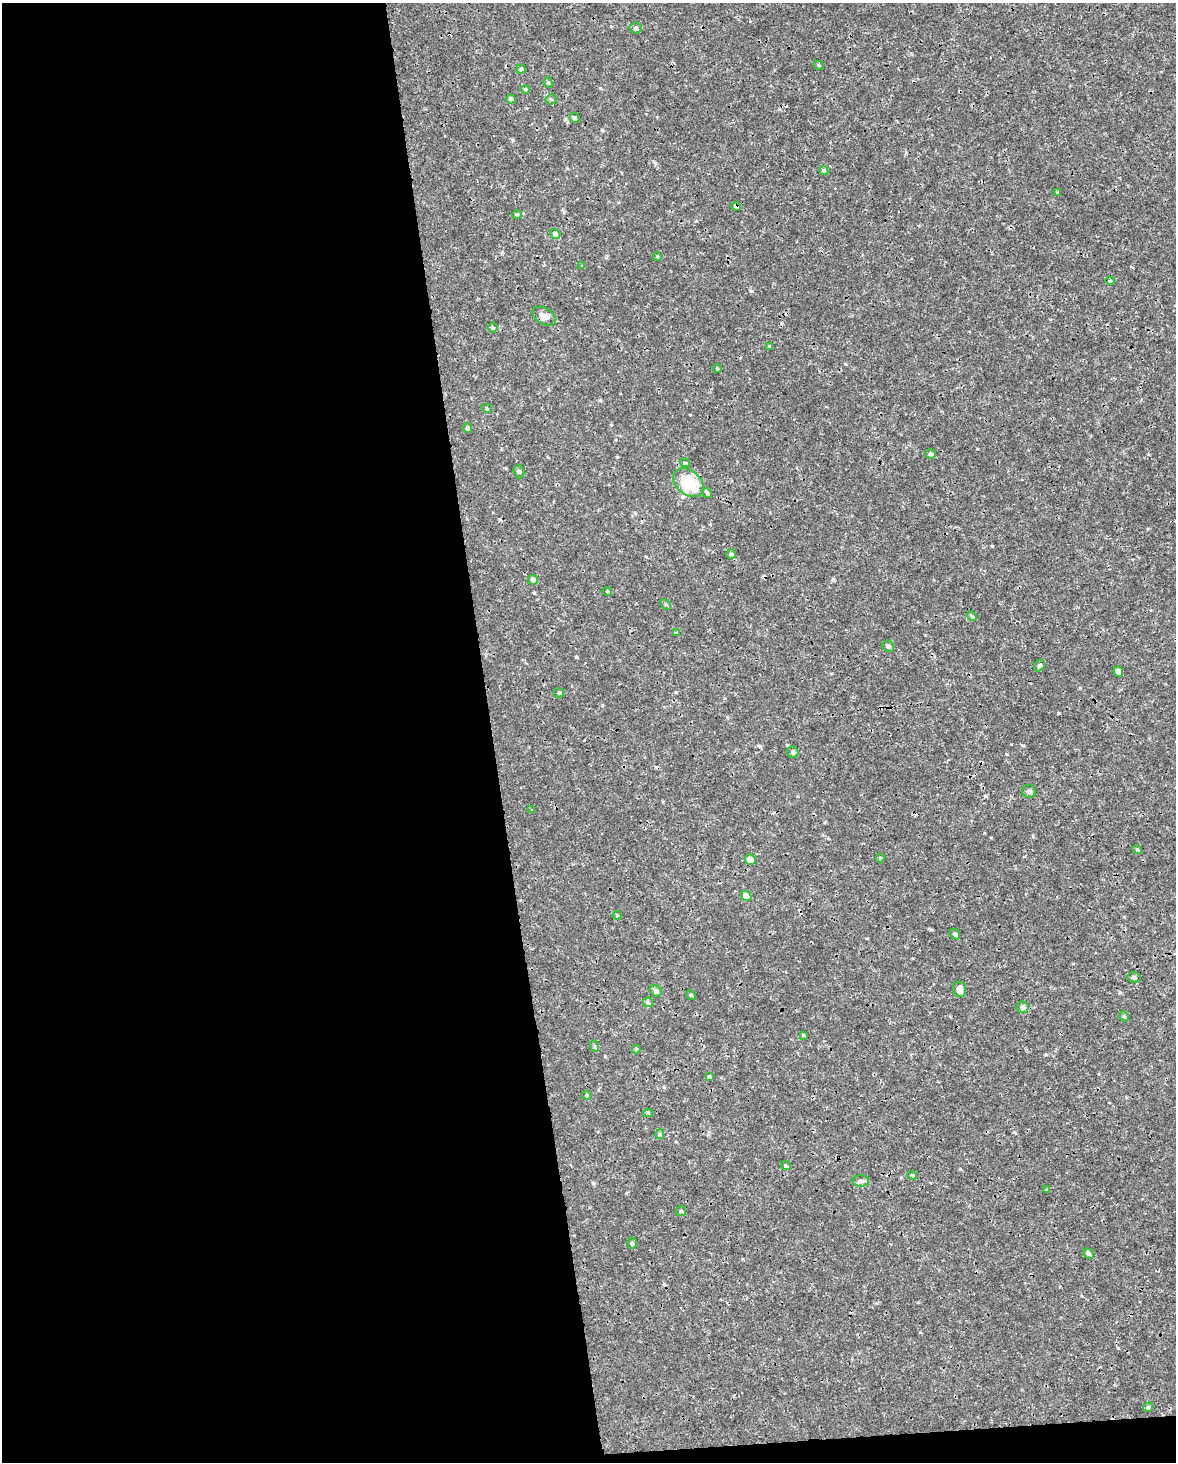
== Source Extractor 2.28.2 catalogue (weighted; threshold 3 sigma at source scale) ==
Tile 9 of 4 x 3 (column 1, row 3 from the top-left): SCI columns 1-1174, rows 59-1518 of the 4694 x 4454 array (HDU 1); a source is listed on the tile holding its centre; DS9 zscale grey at full resolution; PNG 1178 x 1464 px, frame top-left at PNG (2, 3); each listed source drawn as its Kron ellipse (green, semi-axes under 4 px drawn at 4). Shown black and unused: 43% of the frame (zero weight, under 3 of 4 exposures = <1% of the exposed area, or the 3 px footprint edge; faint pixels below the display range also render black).
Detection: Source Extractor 2.28.2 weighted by HDU 2 'WHT'; one run over the whole footprint, this tile lists its part. Background 5.86e-04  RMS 8.8e-04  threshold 0.00397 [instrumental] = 3 sigma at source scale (4.5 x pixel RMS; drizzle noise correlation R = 1.50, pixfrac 1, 0.0396/0.0396 arcsec/px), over >= 5 px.
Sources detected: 71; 3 cosmic-ray / hot-pixel residue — neither listed nor drawn; the other 68 listed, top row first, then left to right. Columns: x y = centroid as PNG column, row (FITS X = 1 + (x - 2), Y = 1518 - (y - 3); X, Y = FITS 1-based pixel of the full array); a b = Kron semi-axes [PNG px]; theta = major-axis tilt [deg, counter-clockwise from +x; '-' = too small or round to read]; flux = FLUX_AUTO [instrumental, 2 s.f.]
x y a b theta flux
636 28 6 5 - 0.19
819 65 5 4 - 0.11
521 69 4 4 - 0.14
548 83 5 4 - 0.12
526 89 4 4 - 0.13
511 99 5 4 - 0.26
551 99 5 5 - 0.13
574 118 5 4 - 0.18
824 171 5 4 - 0.16
1058 193 4 4 - 0.09
736 207 5 4 - 0.21
517 214 5 3 - 0.075
555 234 5 4 - 0.36
657 257 4 3 - 0.096
582 266 4 4 - 0.077
1110 281 4 3 - 0.081
544 316 13 8 -30 0.69
493 327 5 5 - 0.12
769 346 4 3 - 0.083
717 369 4 3 - 0.11
487 408 5 4 - 0.1
468 428 5 4 - 0.19
931 454 5 4 - 0.19
685 463 5 3 - 0.077
519 472 6 5 - 0.15
688 483 17 12 -40 4
707 493 5 4 - 0.19
731 554 5 5 - 0.13
533 580 5 4 - 0.38
607 591 5 3 - 0.089
666 604 6 4 -45 0.1
972 616 5 4 - 0.11
676 633 4 4 - 0.1
888 646 6 5 - 0.18
1039 666 6 5 - 0.15
1118 672 5 4 - 0.47
559 693 5 4 - 0.099
793 752 6 5 - 0.15
1029 791 7 6 - 0.2
532 810 3 3 - 0.088
1137 849 5 3 - 0.079
880 858 4 4 - 0.088
750 860 6 5 - 0.81
746 896 5 4 - 0.69
617 915 4 4 - 0.088
955 934 6 4 -51 0.18
1134 977 6 5 - 0.19
960 989 8 6 -83 0.48
656 991 6 5 - 0.29
691 995 5 4 - 0.099
648 1002 5 5 - 0.13
1023 1007 6 6 - 0.23
1124 1017 5 4 - 0.12
804 1036 3 2 - 0.11
594 1046 6 3 -71 0.094
636 1049 4 4 - 0.088
709 1077 4 4 - 0.13
587 1095 4 3 - 0.11
648 1113 5 4 - 0.12
660 1134 5 4 - 0.12
786 1166 5 3 - 0.087
912 1175 5 4 - 0.13
861 1181 8 5 1 0.26
1046 1190 4 3 - 0.11
681 1211 5 5 - 0.12
632 1243 5 4 - 0.13
1088 1253 6 4 -43 0.19
1148 1407 5 4 - 0.14
Overlapping masked pixels (flux is a lower limit): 1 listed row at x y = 736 207
Unlisted compact peaks at least as high as the median listed source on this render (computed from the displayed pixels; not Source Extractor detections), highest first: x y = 751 291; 1059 713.